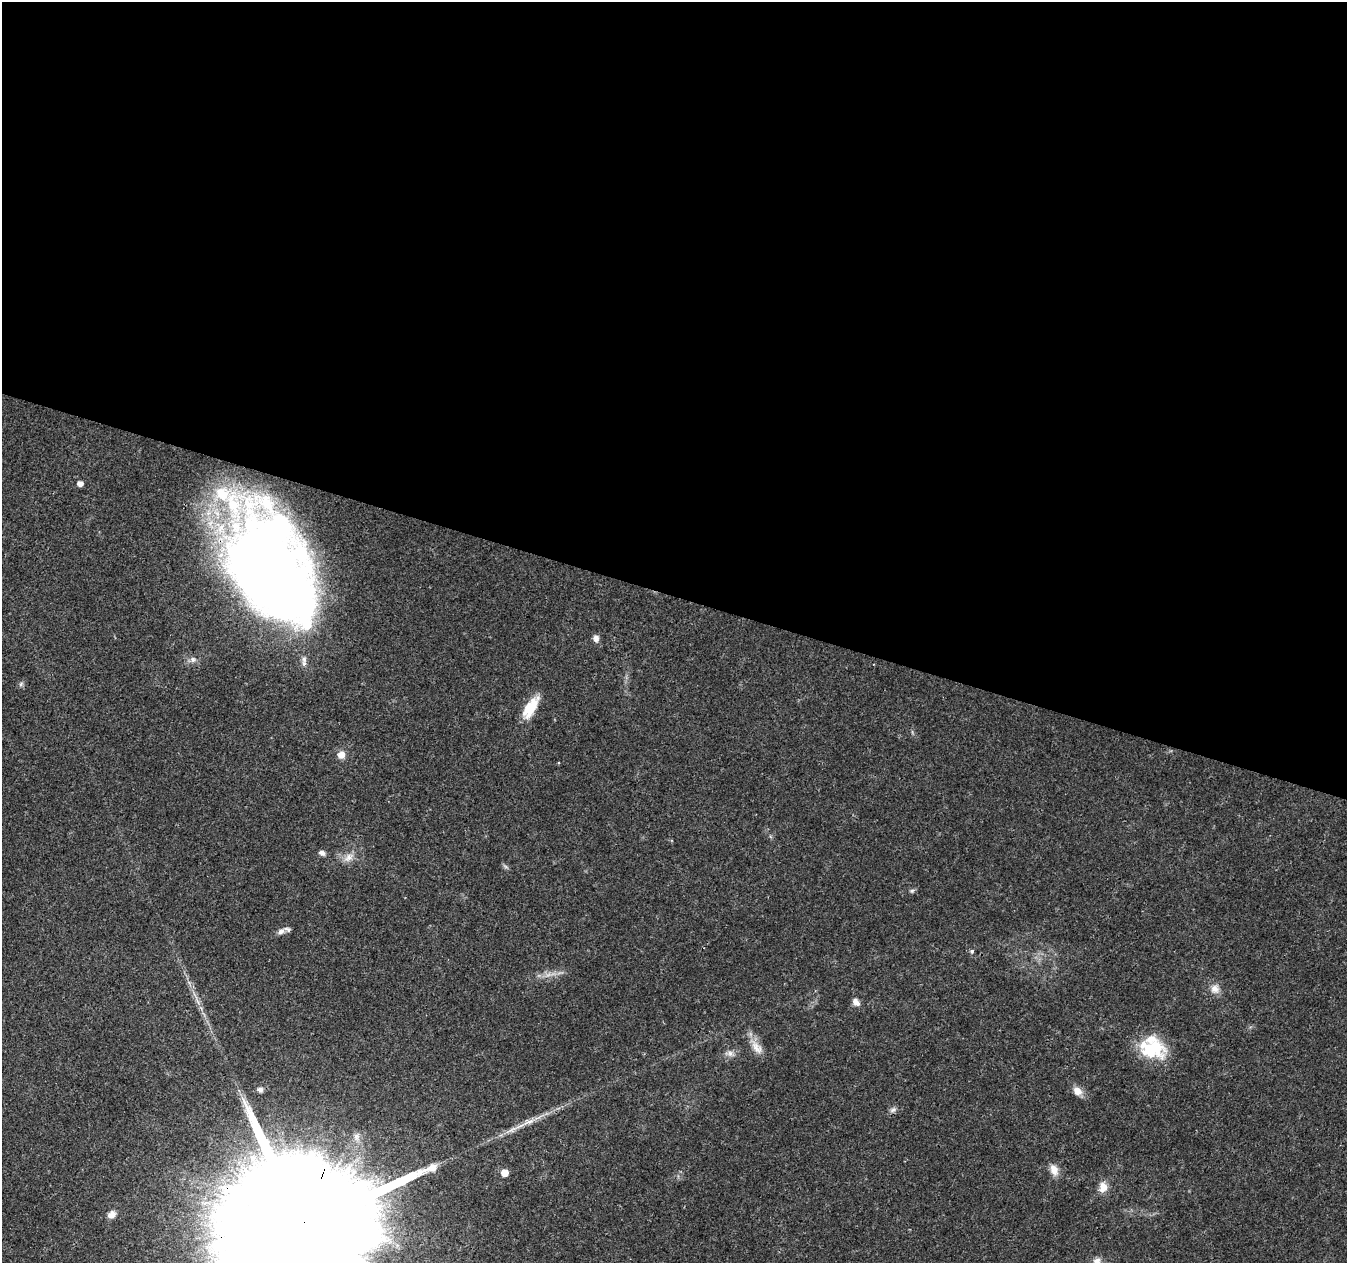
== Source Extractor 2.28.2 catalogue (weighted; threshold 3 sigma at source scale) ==
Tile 3 of 4 x 4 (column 3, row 1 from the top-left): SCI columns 2699-4043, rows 4066-5326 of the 5392 x 5546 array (HDU 1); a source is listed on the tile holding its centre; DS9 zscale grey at full resolution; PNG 1349 x 1265 px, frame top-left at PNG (2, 2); no overlay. Shown black and unused: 47% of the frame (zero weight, under 3 of 4 exposures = <1% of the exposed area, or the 3 px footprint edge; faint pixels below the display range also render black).
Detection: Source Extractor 2.28.2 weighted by HDU 2 'WHT'; one run over the whole footprint, this tile lists its part. Background 0.0261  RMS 0.0019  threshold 0.00865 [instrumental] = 3 sigma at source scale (4.5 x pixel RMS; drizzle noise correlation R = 1.50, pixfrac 1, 0.0396/0.0396 arcsec/px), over >= 5 px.
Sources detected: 32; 1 too faint to see at this stretch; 1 inside a brighter object's white glare — not listed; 2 inside a brighter listed object's ellipse — not listed separately; the other 28 listed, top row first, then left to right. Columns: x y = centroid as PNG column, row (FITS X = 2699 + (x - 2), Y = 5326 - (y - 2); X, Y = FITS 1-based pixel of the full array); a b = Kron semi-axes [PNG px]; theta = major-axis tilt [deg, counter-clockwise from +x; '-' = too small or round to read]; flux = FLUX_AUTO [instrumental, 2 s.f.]
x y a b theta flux
80 483 5 4 - 1.3
271 570 103 61 -64 250
596 638 9 7 -83 0.98
193 659 9 8 - 0.82
21 684 7 5 47 0.42
530 708 30 12 58 4.9
341 755 10 9 - 1.4
322 853 9 7 -26 0.68
349 857 16 9 38 1.7
506 867 7 4 -19 0.36
912 891 7 5 57 0.35
281 931 9 7 33 0.85
972 951 5 5 - 0.38
1215 989 12 11 - 1.6
197 1001 20 5 -63 1.5
856 1002 10 7 -48 1.2
756 1047 25 12 -53 2.5
1151 1049 34 22 -12 9.5
730 1053 14 8 6 1.1
260 1089 5 5 - 0.97
1077 1091 12 9 -44 1.7
893 1110 10 7 21 0.67
528 1122 25 6 24 2.3
1054 1170 15 10 -71 1.8
505 1173 5 5 - 2.5
1103 1187 13 11 78 1.9
112 1214 10 7 39 1.3
303 1225 70 31 69 20000
Overlapping masked pixels (flux is a lower limit): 2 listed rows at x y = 271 570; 303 1225
Isophote crosses this tile's border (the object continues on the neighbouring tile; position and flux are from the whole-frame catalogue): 1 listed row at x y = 303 1225